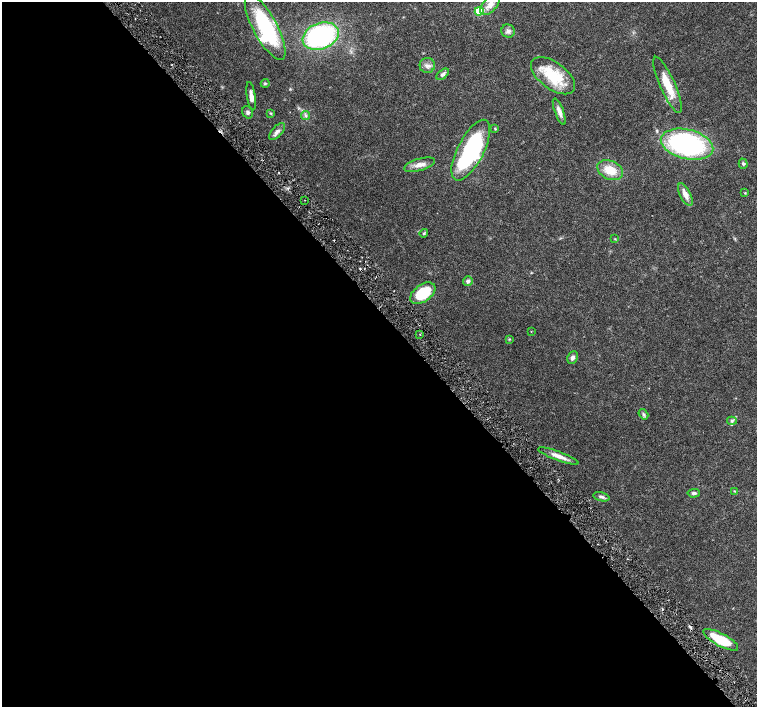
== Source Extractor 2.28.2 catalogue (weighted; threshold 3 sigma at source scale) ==
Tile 9 of 4 x 4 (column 1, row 3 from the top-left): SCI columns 8-1517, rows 1622-3030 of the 6057 x 6002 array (HDU 1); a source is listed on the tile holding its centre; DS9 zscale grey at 2 x 2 block average (1 PNG px = mean of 2 x 2 image px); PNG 759 x 709 px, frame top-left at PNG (2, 2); each listed source drawn as its Kron ellipse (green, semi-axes under 4 px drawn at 4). Shown black and unused: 56% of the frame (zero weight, under 4 of 8 exposures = <1% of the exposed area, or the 3 px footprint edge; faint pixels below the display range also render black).
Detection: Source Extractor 2.28.2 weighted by HDU 2 'WHT'; one run over the whole footprint, this tile lists its part. Background 0.0161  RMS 0.0013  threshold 0.00541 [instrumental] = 3 sigma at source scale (4.09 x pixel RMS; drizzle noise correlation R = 1.36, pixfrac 0.8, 0.0396/0.0396 arcsec/px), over >= 5 px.
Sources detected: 49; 2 inside a brighter object's white glare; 5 cosmic-ray / hot-pixel residue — neither listed nor drawn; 2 inside a brighter listed object's ellipse — not listed separately; the other 40 listed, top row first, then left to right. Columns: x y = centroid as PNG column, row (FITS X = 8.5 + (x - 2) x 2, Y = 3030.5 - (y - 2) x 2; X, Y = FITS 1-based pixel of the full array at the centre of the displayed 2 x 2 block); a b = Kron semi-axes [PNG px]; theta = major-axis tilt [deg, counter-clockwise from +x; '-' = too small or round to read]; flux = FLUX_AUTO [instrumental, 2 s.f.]
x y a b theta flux
490 5 12 6 50 2.3
479 11 4 4 - 8.9
265 27 36 12 -61 27
508 31 7 6 - 1.1
321 36 19 13 21 45
427 65 7 7 - 1.3
443 74 7 4 38 0.88
553 76 25 13 -36 13
265 83 4 4 - 0.34
667 85 30 7 -66 6.8
251 96 14 4 -81 1.9
559 111 14 4 -69 1.7
248 112 6 5 - 0.77
270 113 4 3 - 0.28
306 116 5 4 - 0.63
495 129 4 2 - 0.22
277 131 10 5 48 1.2
687 144 27 15 -13 56
471 150 33 13 63 41
743 164 5 4 - 0.49
420 165 16 6 16 2.2
610 170 13 9 -25 5.7
745 193 3 2 - 0.2
685 195 12 5 -63 2.2
305 200 2 2 - 0.16
424 233 4 4 - 0.39
615 239 3 3 - 0.22
468 281 5 5 - 0.65
423 293 14 8 36 12
531 331 2 2 - 0.18
420 335 2 2 - 0.1
509 339 3 3 - 0.24
573 357 6 5 - 1
643 414 5 4 - 0.63
732 421 5 4 - 0.57
558 456 21 4 -21 2.6
734 491 3 2 - 0.2
694 493 6 4 3 0.69
601 497 8 4 -14 0.77
721 640 19 6 -28 12
Overlapping masked pixels (flux is a lower limit): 1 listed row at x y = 721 640
Isophote crosses this tile's border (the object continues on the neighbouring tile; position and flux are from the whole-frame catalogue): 1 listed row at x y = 490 5